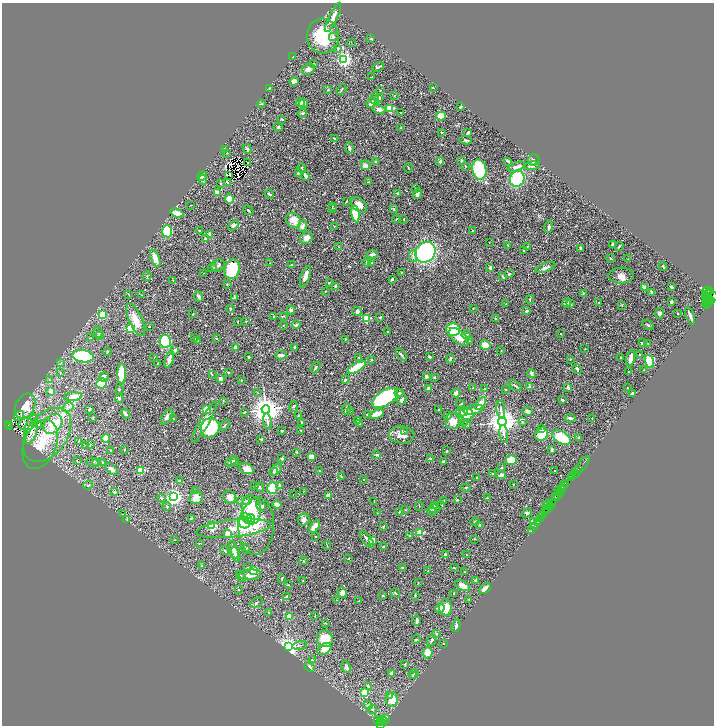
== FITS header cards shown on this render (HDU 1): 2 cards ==
NAXIS1  =                 1424
NAXIS2  =                 1447

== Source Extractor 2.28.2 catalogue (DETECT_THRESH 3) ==
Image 1424 x 1447 px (HDU 1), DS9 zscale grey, zoomed out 1/2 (1 PNG px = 2 x 2 image px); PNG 716 x 728 px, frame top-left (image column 1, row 1446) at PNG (2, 3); each listed source drawn as its Kron ellipse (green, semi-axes under 4 px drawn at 4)
Background 0.398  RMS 0.013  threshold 0.0384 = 3 sigma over >= 5 px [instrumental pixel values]
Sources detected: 645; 86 cannot appear on this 1/2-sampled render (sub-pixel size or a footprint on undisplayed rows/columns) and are neither listed nor drawn; of the other 559, the 500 brightest by FLUX_AUTO listed and drawn (59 fainter detections omitted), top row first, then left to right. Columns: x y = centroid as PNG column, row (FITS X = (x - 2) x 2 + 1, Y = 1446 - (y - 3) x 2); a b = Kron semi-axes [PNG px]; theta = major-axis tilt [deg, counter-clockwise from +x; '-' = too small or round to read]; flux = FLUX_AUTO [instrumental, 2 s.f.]
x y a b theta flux
333 17 16 4 64 20
323 36 17 16 - 120
334 37 5 3 - 3.5
371 39 2 2 - 2.2
351 42 3 2 - 1.4
338 48 3 3 - 2.8
293 57 3 2 - 1.4
344 60 3 3 - 840
313 64 3 2 - 1.7
378 67 6 2 26 3.7
308 69 6 5 - 12
372 77 2 1 - 1.3
294 81 5 4 - 9.4
269 88 3 3 - 1.9
433 88 3 2 - 1.2
341 89 6 2 57 2.7
328 90 2 2 - 3.4
380 91 2 1 - 1.2
394 95 2 2 - 4.3
375 98 6 2 79 2.6
380 98 2 2 - 3
300 103 4 3 - 11
371 103 5 3 - 14
261 104 4 2 - 2.3
304 104 4 3 - 2.6
460 107 3 2 - 2.5
379 109 6 4 -12 12
390 109 3 3 - 160
401 112 2 1 - 1.8
302 113 5 3 - 3.2
441 116 5 4 - 60
282 119 3 2 - 2.8
278 127 4 3 - 3
401 128 3 2 - 1
442 132 2 2 - 1.9
468 133 3 2 - 8.4
334 138 2 2 - 3
465 140 6 3 -12 3.6
349 148 5 2 - 7.8
247 149 5 2 - 4.5
225 150 3 3 - 3.1
227 153 2 2 - 1
534 160 6 5 - 7.6
440 161 4 4 - 4.2
461 161 4 2 - 2.2
508 161 3 3 - 2.6
248 162 2 1 - 1.4
376 162 3 2 - 7
365 165 5 3 - 14
465 166 2 2 - 2.4
532 166 8 3 7 7.5
517 167 9 3 20 18
302 168 5 2 - 2
408 168 5 2 - 1.6
479 169 10 7 -80 140
298 173 3 3 - 2.9
228 175 2 1 - 1.2
202 176 5 4 - 11
305 176 5 2 - 6.5
517 179 8 7 - 120
203 180 5 3 - 3.9
227 182 4 2 - 2.4
368 182 3 2 - 2.1
220 183 3 2 - 1
416 189 4 2 - 1.3
217 192 3 2 - 11
397 193 3 3 - 4.3
269 194 5 2 - 3.8
417 194 5 3 - 8.2
230 199 4 4 - 30
346 201 3 2 - 1.6
190 205 2 1 - 1.2
359 205 9 6 -42 18
332 206 2 2 - 1.4
332 209 2 2 - 1.5
394 209 4 3 - 2.5
248 210 5 2 - 2.8
177 213 7 3 -21 30
355 214 8 4 -79 78
396 219 4 2 - 1.6
404 219 2 1 - 1.4
294 220 8 7 - 26
234 225 6 4 45 6.1
302 226 6 4 66 9.2
334 226 3 2 - 1.2
549 226 6 2 82 5.4
473 230 3 2 - 2
167 231 6 5 - 110
199 231 2 2 - 1.7
209 235 2 2 - 45
306 238 7 5 31 17
206 239 4 3 - 15
489 243 2 1 - 1.1
612 244 3 2 - 4.7
508 245 3 2 - 1.5
527 246 4 2 - 1.6
619 246 4 2 - 2.1
339 247 4 2 - 1.7
581 249 4 2 - 5.6
524 251 2 2 - 2
426 252 11 9 48 530
372 254 5 2 - 7.8
413 256 6 4 89 6.3
155 258 9 3 -67 31
611 258 4 2 - 2.5
628 258 2 2 - 0.99
367 262 4 2 - 2.4
270 263 2 1 - 1
372 263 2 2 - 2
218 265 7 5 38 6.7
292 265 2 2 - 4.5
212 267 4 4 - 3.5
663 267 4 2 - 2.7
490 268 2 2 - 25
545 268 10 4 21 8
232 269 10 7 72 100
401 272 2 1 - 1.1
203 273 2 1 - 1.3
509 274 3 2 - 7.2
621 275 12 8 2 14
147 276 5 2 - 2.7
305 277 11 3 72 18
503 277 4 3 - 3.7
392 279 2 2 - 2.7
173 280 2 2 - 1
329 283 3 2 - 1.8
227 284 2 2 - 2.7
335 286 3 3 - 3.4
644 287 3 3 - 8.6
671 287 3 3 - 6.2
326 291 3 2 - 2.1
707 291 5 3 - 910
652 292 3 3 - 3.7
583 293 3 3 - 1.9
128 294 3 2 - 1.5
708 294 4 2 - 1500
142 295 3 2 - 1.5
712 295 8 4 -35 2000
198 296 6 3 -65 5.7
234 297 2 2 - 3.1
706 297 6 3 -65 1800
530 299 4 2 - 3
710 300 2 2 - 1100
708 301 6 2 79 2000
599 302 3 2 - 1.1
671 302 3 2 - 5.3
706 302 3 2 - 1600
567 303 5 4 - 4.3
506 304 2 2 - 1.9
571 304 3 2 - 2.1
707 304 4 2 - 2000
622 306 3 3 - 1.6
230 309 4 3 - 2.6
473 309 3 2 - 1.8
291 310 4 3 - 5.4
357 311 5 4 - 4.9
526 311 3 2 - 4.6
659 313 5 4 - 6.9
193 314 3 2 - 1.3
678 314 2 1 - 1
103 315 3 3 - 130
283 316 3 2 - 2.6
690 316 9 2 -68 15
273 317 2 2 - 3.5
380 317 2 2 - 3.3
367 318 3 3 - 150
496 319 3 3 - 5.2
136 320 17 6 -66 34
246 321 2 2 - 1.5
237 322 2 2 - 1.6
283 325 4 2 - 1.5
296 325 4 3 - 3.7
648 325 6 3 -33 2.7
149 326 2 2 - 1.5
130 328 3 3 - 270
453 330 7 6 - 120
98 332 5 3 - 3.7
387 332 2 2 - 2.9
561 333 3 2 - 1.3
466 335 4 3 - 3.2
100 336 4 2 - 2.2
194 337 3 2 - 1.4
459 337 12 6 -40 32
90 338 3 2 - 1.1
216 338 2 2 - 1.9
345 339 3 2 - 1.8
197 340 2 2 - 1.2
165 341 6 5 - 130
469 341 3 2 - 1.5
642 343 3 2 - 3
648 343 2 2 - 1.3
485 345 5 4 - 27
236 347 4 3 - 8.8
295 347 2 2 - 4.1
585 349 2 2 - 1.2
175 350 3 2 - 9.5
501 350 2 2 - 1.8
107 352 4 2 - 2.2
281 355 6 2 5 7
401 355 7 3 -53 3.6
640 355 4 2 - 2.3
83 356 11 6 -7 170
154 357 2 2 - 1.1
248 357 2 2 - 3.3
359 357 3 2 - 1.3
430 357 3 2 - 3
621 357 2 2 - 2.6
631 358 8 4 79 21
169 359 9 4 73 9.9
372 359 2 2 - 1.6
450 359 5 3 - 4.3
570 359 3 2 - 1.9
649 361 7 3 -69 110
61 363 4 3 - 2.4
157 364 2 1 - 1.4
357 367 10 4 30 81
315 368 6 2 57 5.7
577 369 5 3 - 6.9
644 370 3 2 - 1.2
228 372 2 2 - 2.5
628 372 2 2 - 1.2
60 373 4 3 - 2.3
122 374 10 4 -89 65
212 374 4 2 - 1.8
531 374 4 3 - 8.3
426 376 4 3 - 5.4
104 377 5 4 - 13
434 377 2 2 - 3.1
221 378 3 3 - 17
49 380 3 2 - 1.5
241 380 3 2 - 1.5
345 380 3 2 - 2.5
101 383 5 5 - 60
515 385 7 2 -40 3.8
530 387 2 2 - 28
568 387 2 2 - 19
473 388 2 2 - 2.1
627 388 2 2 - 2.3
119 389 2 2 - 2.3
429 389 2 2 - 32
484 389 4 3 - 4.2
506 389 3 2 - 1.7
51 391 2 2 - 28
258 393 2 2 - 1.1
399 393 4 3 - 3.4
456 393 4 3 - 11
633 393 4 2 - 8.2
73 397 9 4 6 14
119 398 5 4 - 3.3
385 398 14 7 33 250
402 400 5 3 - 5.9
562 400 3 3 - 3.1
223 401 3 3 - 1.5
460 404 4 2 - 1.6
481 404 7 3 51 23
25 406 13 9 63 33
293 406 5 3 - 2.9
68 407 6 2 29 4.3
89 409 3 2 - 3.3
207 409 3 3 - 140
266 409 4 4 - 3900
346 409 6 3 74 5.3
439 409 2 2 - 1.4
501 409 9 3 -84 6.7
473 410 10 4 12 12
350 411 2 2 - 1.6
527 411 5 4 - 6.8
244 412 4 2 - 1.4
462 412 6 3 15 7.8
125 413 5 2 - 6.9
467 413 7 6 - 83
377 414 7 3 19 33
298 415 2 2 - 3.1
367 415 2 2 - 2.6
448 415 3 2 - 1.7
19 416 6 4 46 4.4
167 417 9 4 55 6.5
93 418 3 2 - 1.6
570 418 5 2 - 8.6
592 418 2 2 - 2.9
173 419 3 2 - 1.1
267 421 8 3 -82 6.5
358 421 3 2 - 6.7
453 421 8 7 - 31
204 422 23 5 60 26
301 422 2 2 - 2
465 422 2 1 - 2
502 422 4 4 - 4000
522 422 3 2 - 1.5
359 423 4 2 - 2.9
26 424 7 6 - 6.5
38 424 4 3 - 2.8
53 424 11 8 49 57
467 424 3 2 - 1.7
8 425 4 2 - 25
225 425 6 2 56 2.6
10 427 3 2 - 2.5
210 428 10 9 - 150
542 428 2 2 - 2
31 429 15 6 77 20
282 431 3 2 - 1.1
301 431 4 2 - 1.6
405 431 3 2 - 1.5
504 434 9 3 -82 7.1
541 434 7 6 - 56
47 435 30 20 53 97
402 435 13 8 -4 18
106 438 4 4 - 44
561 438 10 6 -29 73
578 438 3 3 - 2.9
261 439 2 2 - 3.8
78 442 3 2 - 1.6
40 444 25 16 68 61
85 445 3 2 - 1.3
90 445 3 1 - 1.1
110 450 2 2 - 7.6
124 450 3 2 - 2
552 450 3 2 - 4.4
447 451 3 2 - 1.8
297 452 3 2 - 1.7
377 455 4 3 - 3.9
311 456 4 3 - 17
282 458 2 2 - 7.1
431 459 2 2 - 14
511 460 5 5 - 43
77 461 3 2 - 1.5
231 461 6 2 31 7.4
235 461 4 3 - 3.2
443 461 3 2 - 2
93 462 6 3 -14 2.8
97 462 3 3 - 2.6
102 462 3 2 - 1.5
582 465 10 1 51 64
501 468 2 2 - 2.7
112 469 7 4 -39 13
246 469 7 5 -22 15
140 470 3 3 - 150
276 470 7 4 42 5.8
578 470 4 1 - 54
319 471 3 2 - 1.1
555 471 2 2 - 1.8
274 472 4 3 - 2.5
575 473 2 2 - 400
492 474 3 2 - 2.2
501 475 5 3 - 9
573 475 2 2 - 430
341 477 3 2 - 1.5
477 478 3 2 - 1.3
571 478 2 1 - 290
363 479 2 1 - 1.1
179 481 4 3 - 5.3
513 484 2 2 - 1.1
566 484 4 3 - 440
88 485 5 3 - 3.8
279 485 2 2 - 11
254 486 2 2 - 1.7
563 486 3 2 - 410
260 487 5 2 - 2.4
466 487 4 2 - 1.9
272 488 6 5 - 46
562 489 2 1 - 330
558 490 3 2 - 350
195 491 3 3 - 2.4
304 491 3 2 - 1.1
114 492 2 2 - 13
561 493 3 1 - 270
293 494 2 1 - 1.8
328 495 4 2 - 23
557 495 2 2 - 120
173 496 3 3 - 1200
555 496 2 1 - 340
230 497 6 6 - 17
162 498 4 3 - 3.5
196 498 7 6 - 21
487 498 3 2 - 1.8
557 498 3 1 - 240
444 500 3 2 - 1.2
457 500 3 2 - 1.9
243 501 8 3 -3 6.2
374 501 2 2 - 1.1
548 503 2 1 - 28
552 503 3 2 - 320
277 505 4 3 - 18
261 506 5 3 - 13
419 506 4 2 - 1.3
434 506 3 3 - 2.9
442 506 3 3 - 1.6
546 506 2 1 - 8
550 506 2 1 - 14
167 507 4 3 - 3
548 508 3 2 - 34
434 509 5 3 - 3.4
251 510 15 9 -80 87
406 510 3 2 - 1.4
432 511 5 2 - 2.9
399 512 2 2 - 2.5
545 512 3 3 - 110
378 513 3 2 - 1.7
527 513 5 3 - 4.2
123 514 3 2 - 1.1
543 515 2 2 - 240
191 518 3 2 - 2.6
246 518 6 4 -49 81
540 518 3 2 - 80
127 519 3 2 - 2
250 519 5 4 - 97
304 520 6 5 - 7.9
475 522 4 3 - 2.5
533 522 4 3 - 24
538 522 2 1 - 40
244 523 6 5 - 93
480 525 4 3 - 2.1
212 526 3 3 - 210
256 526 29 17 85 65
535 526 2 1 - 22
315 527 7 4 54 22
383 527 3 3 - 1.7
234 528 37 9 6 68
531 531 2 1 - 9.9
228 533 4 3 - 22
420 533 3 2 - 97
410 535 2 2 - 1.1
315 536 2 2 - 1.3
367 539 10 3 -52 12
475 539 2 2 - 2.4
175 540 2 1 - 1.1
373 540 4 3 - 31
199 543 3 2 - 1.3
327 545 4 2 - 1.4
384 547 3 2 - 4
245 549 5 4 - 4.8
225 550 4 2 - 4.4
234 550 9 3 -75 13
236 554 8 3 -72 9.9
446 555 3 2 - 7.4
466 555 2 2 - 1.4
348 559 2 2 - 1.3
303 561 4 3 - 2.4
202 566 2 2 - 6.2
248 567 3 3 - 1.9
403 568 3 3 - 3.9
454 568 3 2 - 1.5
254 571 3 3 - 83
428 571 3 2 - 1.1
464 572 2 2 - 2.7
250 575 11 5 3 12
241 577 6 2 -57 3.7
282 578 3 2 - 1.2
476 580 3 3 - 3.3
303 581 2 2 - 2.7
418 583 3 2 - 1.4
288 585 4 1 - 1.4
462 586 8 4 -26 28
485 588 7 3 40 9.1
239 590 2 2 - 1.1
342 593 5 4 - 8.4
395 593 5 2 - 3.1
454 593 3 2 - 1
415 595 2 2 - 2.8
383 596 3 3 - 2
287 597 3 3 - 3.1
469 599 2 2 - 1.4
337 600 2 2 - 1.5
358 601 4 2 - 2
257 602 7 2 30 2.5
440 608 5 4 - 9.4
446 608 8 6 -85 31
269 612 3 3 - 1.5
315 616 2 2 - 1
289 617 3 3 - 23
417 620 5 2 - 8.4
325 623 3 2 - 1.5
456 626 6 3 69 5.1
436 634 2 2 - 7.2
325 639 8 8 - 55
416 639 4 2 - 1.9
432 640 6 3 64 4.7
443 644 2 2 - 1.1
300 645 7 2 12 2.4
288 647 3 3 - 1600
324 649 8 5 34 23
428 653 5 5 - 28
312 660 3 3 - 2.2
405 664 3 2 - 1.7
310 667 5 3 - 6.2
346 667 6 3 -64 8.6
391 673 4 3 - 7
414 674 5 3 - 2.2
413 676 3 3 - 1.7
368 686 2 2 - 11
365 692 3 2 - 83
390 696 2 2 - 17
392 699 7 6 - 36
368 705 5 2 - 1.9
372 710 4 3 - 3
386 719 3 2 - 140
378 720 5 2 - 260
380 721 2 1 - 130
384 721 4 2 - 130
381 724 3 3 - 470
At the frame edge (FLAGS 8, measured only in part): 1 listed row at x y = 712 295
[59 fainter detections neither listed nor drawn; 86 sub-pixel or undisplayed-footprint detections neither listed nor drawn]